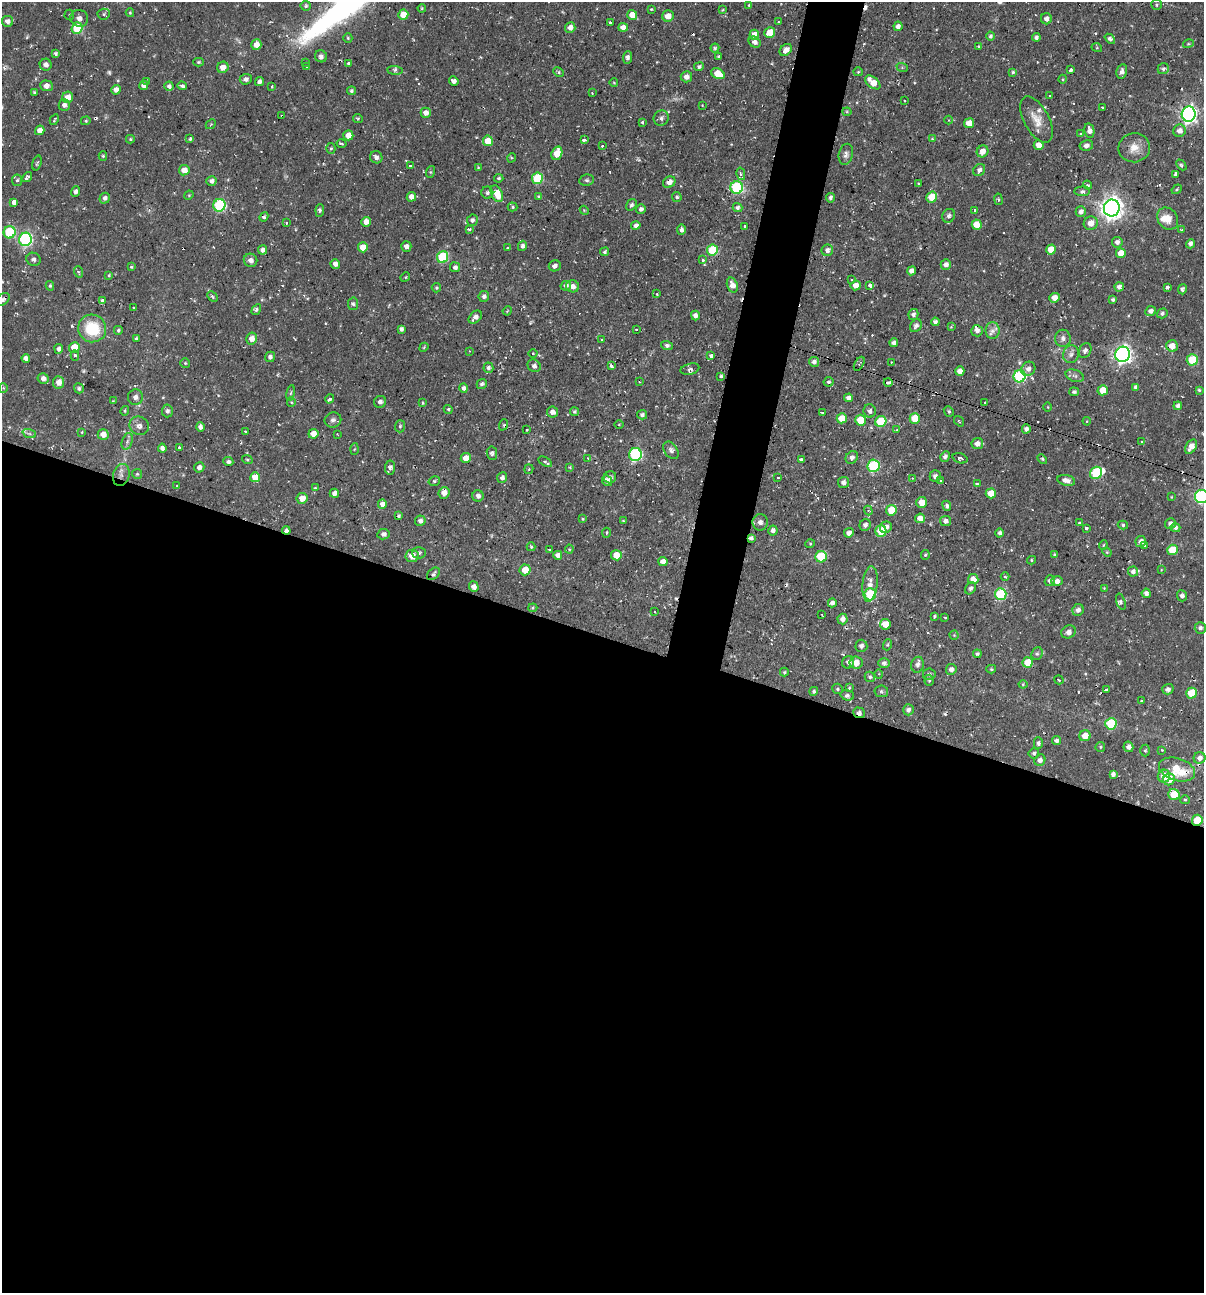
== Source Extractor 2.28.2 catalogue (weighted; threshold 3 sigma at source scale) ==
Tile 14 of 4 x 4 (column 2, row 4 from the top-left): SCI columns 1455-2656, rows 1-1291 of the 5184 x 5163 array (HDU 1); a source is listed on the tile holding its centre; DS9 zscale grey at full resolution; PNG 1206 x 1295 px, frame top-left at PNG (2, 2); each listed source drawn as its Kron ellipse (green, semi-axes under 4 px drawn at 4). Shown black and unused: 53% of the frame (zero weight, under 2 of 3 exposures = <1% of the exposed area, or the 3 px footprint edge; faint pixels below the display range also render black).
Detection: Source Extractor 2.28.2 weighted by HDU 2 'WHT'; one run over the whole footprint, this tile lists its part. Background 0.058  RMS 0.0064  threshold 0.0286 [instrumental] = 3 sigma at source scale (4.5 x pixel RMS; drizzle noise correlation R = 1.50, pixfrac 1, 0.05/0.05 arcsec/px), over >= 5 px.
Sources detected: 511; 16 cosmic-ray / hot-pixel residue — neither listed nor drawn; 7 inside a brighter listed object's ellipse — not listed separately; the other 488 listed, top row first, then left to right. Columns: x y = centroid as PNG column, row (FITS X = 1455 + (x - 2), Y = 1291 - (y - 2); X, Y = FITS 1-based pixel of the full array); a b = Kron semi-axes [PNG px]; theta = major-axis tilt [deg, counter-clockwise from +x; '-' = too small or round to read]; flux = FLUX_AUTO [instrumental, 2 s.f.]
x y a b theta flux
749 5 3 2 - 0.59
1157 5 5 5 - 1.1
306 6 5 5 - 1.2
422 8 4 3 - 0.64
651 9 3 2 - 0.76
722 10 4 3 - 0.57
130 13 4 3 - 0.83
104 14 6 5 - 1.3
69 15 5 4 - 0.76
403 15 5 5 - 8.6
632 15 5 5 - 6.6
668 16 6 5 - 4.7
79 18 9 8 - 3.3
1046 19 5 5 - 3
8 21 6 5 - 2.8
610 22 3 2 - 0.79
778 22 3 2 - 0.56
898 26 5 4 - 2
570 27 5 5 - 4.2
623 27 5 4 - 4.7
77 28 6 5 - 28
770 33 5 5 - 9.7
754 35 5 5 - 5.5
990 36 4 4 - 1.4
1036 37 4 4 - 2.1
348 38 4 4 - 0.83
1110 39 6 4 -42 2
755 42 6 5 - 2.2
1188 44 5 3 - 0.74
256 45 5 5 - 5.1
978 47 4 3 - 0.93
715 48 4 4 - 0.96
1097 48 5 3 - 0.62
786 50 7 5 41 4.1
56 54 4 4 - 1.5
321 56 6 6 - 1.9
627 57 6 4 86 2.1
719 57 3 3 - 1.2
198 62 5 4 - 0.92
305 63 3 2 - 0.85
349 64 3 3 - 2.2
46 65 6 6 - 2.8
223 67 6 5 - 5.3
306 67 3 2 - 0.86
699 67 5 4 - 1.7
902 67 6 4 -20 0.9
1163 69 6 5 - 1.7
395 70 8 4 -6 1.4
1071 70 4 3 - 5.3
1122 71 7 5 76 2.8
558 72 5 4 - 1
858 72 4 4 - 0.8
1013 72 4 4 - 0.93
718 74 7 5 -30 10
686 77 5 5 - 3.1
246 79 6 5 - 2.2
1063 79 4 3 - 0.55
147 81 3 3 - 0.92
454 81 5 4 - 2.5
259 82 4 4 - 2.2
873 82 9 5 -40 9.5
614 83 4 3 - 0.55
143 85 5 4 - 3.3
46 86 6 5 - 4
169 86 4 4 - 2.2
182 86 5 3 - 1.7
272 87 3 3 - 1.5
116 90 5 4 - 3.8
351 91 4 4 - 1.3
34 92 3 3 - 0.85
592 93 3 3 - 0.48
1049 96 3 3 - 1.8
67 97 6 5 - 6.3
904 101 3 3 - 0.74
64 105 5 5 - 2.8
702 105 4 3 - 0.42
1102 107 3 2 - 1.2
847 112 4 4 - 0.81
426 113 5 5 - 4
1189 114 7 7 - 240
282 116 3 3 - 1.1
358 118 5 4 - 0.76
661 118 8 7 - 2.7
54 120 6 3 61 0.74
949 120 4 4 - 0.69
1037 120 25 12 -61 9.7
86 121 5 4 - 0.79
642 122 3 3 - 0.86
969 123 5 5 - 7.6
211 124 5 4 - 0.69
40 130 5 4 - 4.1
1089 130 7 5 -78 3.6
1179 131 6 6 - 4
1080 134 3 2 - 0.98
348 135 5 5 - 7.4
130 139 4 4 - 0.9
190 139 4 3 - 1.1
932 139 4 4 - 0.69
584 140 4 3 - 3.5
488 141 5 5 - 11
341 144 5 2 - 0.86
1039 145 5 5 - 6.3
1086 145 7 5 12 2.4
602 146 3 3 - 1.5
331 148 5 4 - 0.92
1134 148 16 14 12 8.3
982 151 6 5 - 4.6
557 153 7 5 70 12
846 154 11 7 77 2.5
103 156 4 4 - 0.87
376 157 6 6 - 2.2
511 158 5 3 - 0.64
37 163 7 3 73 0.87
1181 165 6 4 -46 1
410 166 4 3 - 3.1
478 167 4 4 - 0.6
184 170 5 5 - 6.3
979 170 6 5 - 2.3
430 172 6 4 71 0.79
741 174 6 4 -78 1.3
1175 174 4 3 - 1.5
27 177 5 4 - 3.6
499 178 4 4 - 1.1
537 178 6 5 - 33
17 180 6 5 - 1.2
587 180 7 5 11 1.5
211 181 5 5 - 2.5
669 182 6 5 - 3.9
919 183 3 2 - 0.56
1087 185 5 3 - 0.83
737 187 6 6 - 60
1177 189 5 3 - 0.75
1082 191 8 5 4 1.5
76 192 5 4 - 2.1
487 193 6 6 - 1.7
497 194 9 5 -66 11
189 195 5 4 - 0.66
411 197 4 4 - 3.9
539 197 4 4 - 1.2
677 197 5 5 - 1.3
932 197 6 5 - 13
105 198 5 5 - 2.2
830 198 5 4 - 1.6
999 199 6 3 -81 0.84
13 202 4 3 - 16
219 205 6 6 - 61
631 205 6 4 57 1.3
513 207 5 4 - 0.88
737 207 5 4 - 1.5
1112 208 8 8 - 500
641 209 5 4 - 2
320 210 6 4 85 1.4
584 210 4 3 - 0.66
975 210 3 3 - 3.2
1081 212 5 5 - 3.1
949 216 7 6 - 2.1
264 217 5 4 - 1.4
1168 219 12 9 -56 7.9
472 220 6 5 - 1.7
366 222 5 4 - 4.4
286 223 4 3 - 1
1091 223 7 6 - 6.1
636 225 5 4 - 2.6
977 225 5 5 - 9.9
745 226 3 3 - 1.5
470 229 3 3 - 2.3
681 230 5 4 - 2.2
1181 230 4 3 - 0.56
10 232 6 6 - 37
25 239 7 6 - 110
1117 242 5 5 - 2.6
1190 244 5 4 - 2.1
406 246 5 5 - 2.9
522 246 5 4 - 2
363 247 5 5 - 8.5
507 248 3 2 - 0.44
1051 249 5 4 - 11
262 250 4 4 - 3
712 250 5 5 - 31
827 250 6 5 - 2.7
605 252 4 4 - 1.2
1121 253 5 5 - 9.8
443 257 6 5 - 39
33 259 7 6 - 2.2
251 260 7 6 - 3.1
703 260 3 3 - 1.7
335 264 5 4 - 3.2
946 265 5 5 - 2.8
555 266 6 5 - 2.1
131 267 4 4 - 0.86
455 267 5 5 - 2.2
912 271 4 4 - 3.6
79 272 6 3 -69 0.79
109 275 4 4 - 0.79
405 277 5 4 - 0.75
851 280 3 2 - 0.88
732 285 8 5 -71 5
856 285 5 5 - 3.9
870 285 4 3 - 7.2
50 286 5 4 - 0.99
566 286 5 4 - 2.2
573 286 6 6 - 3.4
1119 287 5 4 - 2.7
1167 287 4 3 - 4.3
436 288 5 4 - 0.95
1182 289 5 4 - 1.4
657 294 3 3 - 0.64
484 296 5 5 - 2.2
213 297 6 3 -46 0.94
1055 298 5 4 - 5.6
3 299 7 5 40 1.7
102 300 3 3 - 1.8
1113 300 3 3 - 1.4
353 304 6 5 - 1.4
133 307 3 2 - 0.59
256 310 6 4 58 1.5
507 311 5 3 - 0.59
1151 311 5 5 - 2.6
1162 313 5 5 - 1.5
695 315 5 4 - 2.4
913 315 5 5 - 2
475 317 8 5 42 3.1
935 322 4 4 - 1.9
916 326 7 5 55 2.5
951 327 4 4 - 0.65
92 328 14 13 - 28
401 329 4 4 - 2
636 329 3 2 - 0.71
118 330 5 5 - 1.2
977 331 6 5 - 2.4
992 331 8 7 - 2.8
136 338 3 3 - 0.89
1063 338 8 8 - 2.8
252 339 6 5 - 5
601 340 3 2 - 0.54
894 343 4 4 - 2.6
667 346 6 4 -19 1.5
1172 346 6 5 - 7
74 347 5 5 - 12
424 347 5 3 - 0.68
59 349 5 4 - 2.4
1085 350 8 6 62 2.2
470 351 3 3 - 0.57
533 353 4 3 - 0.56
1071 354 9 8 - 2.7
1123 354 8 7 - 240
711 355 4 4 - 1.5
75 356 5 4 - 1.2
270 357 5 5 - 1.8
26 358 4 4 - 3.2
1192 360 5 5 - 24
814 362 5 5 - 2.4
891 362 4 3 - 0.56
185 363 5 5 - 0.84
859 364 7 4 59 1.1
534 366 7 6 - 2
611 366 4 3 - 2.1
488 368 5 5 - 2
690 369 9 5 14 1.7
1028 369 7 6 - 2.8
960 371 5 4 - 4.4
721 376 3 3 - 1.1
1020 376 6 6 - 72
1075 376 9 6 -18 2.1
43 378 5 5 - 3
59 382 6 5 - 5.7
639 382 2 2 - 0.52
829 382 5 4 - 1.3
888 382 4 3 - 3.1
482 384 5 4 - 1.7
1136 387 4 4 - 2.1
3 388 5 4 - 0.77
79 388 5 4 - 1.7
464 388 5 4 - 2.1
1103 390 5 5 - 8.8
1199 390 4 4 - 0.89
1074 392 5 4 - 1.6
291 393 8 4 80 0.99
135 397 8 7 - 2.8
848 398 4 4 - 2.9
330 399 5 4 - 1.8
113 401 3 2 - 0.47
291 402 5 4 - 0.77
380 402 6 5 - 2
423 403 4 3 - 0.7
985 403 3 3 - 2.7
1178 406 4 4 - 2.2
1048 407 5 3 - 0.54
448 409 5 3 - 0.87
125 411 5 4 - 0.76
167 411 6 5 - 1.6
870 411 6 6 - 2
949 411 5 4 - 1.1
552 412 5 5 - 3.5
574 412 5 4 - 1.2
822 413 3 3 - 2.6
642 415 5 4 - 1.9
842 418 5 5 - 9.4
915 418 5 5 - 14
333 420 8 7 - 2.1
861 420 5 5 - 14
959 421 6 3 -53 0.67
1087 421 4 3 - 0.56
881 422 5 5 - 27
619 424 4 3 - 0.52
503 425 6 3 69 0.95
139 426 10 9 - 3.5
400 426 6 5 - 1.1
200 427 5 4 - 2.2
1026 429 4 4 - 2.3
527 430 3 2 - 0.96
897 430 4 4 - 0.62
245 431 3 2 - 0.94
82 432 4 3 - 0.55
29 433 7 4 -19 1.3
103 434 5 5 - 5.6
313 434 5 5 - 5.9
337 434 3 2 - 0.42
127 441 8 5 71 2.1
1142 442 4 3 - 0.57
977 444 6 5 - 3.6
179 447 3 3 - 1.2
1191 447 8 5 56 4.9
162 448 4 4 - 2.6
354 449 5 3 - 0.66
671 450 10 6 -54 2.5
492 453 7 5 -82 1.7
635 454 6 6 - 75
852 457 7 5 51 2
945 457 5 4 - 2.3
466 458 5 5 - 6.8
588 458 3 3 - 0.73
960 458 7 5 -18 1.9
247 459 5 3 - 0.73
801 459 3 3 - 4.2
1042 459 6 3 -45 0.93
228 462 5 4 - 1.7
545 462 7 4 -31 1.8
874 466 6 6 - 52
199 467 5 5 - 2.3
570 467 4 4 - 0.59
390 468 7 5 84 1.9
529 469 5 4 - 0.73
1096 473 6 5 - 39
137 474 5 5 - 1.1
121 475 11 8 73 3.8
935 476 6 5 - 2.4
255 477 5 5 - 11
610 477 6 6 - 2.1
778 477 3 2 - 0.78
502 478 5 4 - 2.5
912 478 3 3 - 0.49
1066 480 9 5 -12 3.9
434 481 6 4 16 1.2
607 481 6 4 -49 2.4
940 481 3 3 - 2.8
843 482 5 5 - 2.6
977 484 4 3 - 2.1
177 485 3 2 - 0.52
315 488 3 3 - 1.3
334 493 4 4 - 2.5
444 493 6 5 - 4.8
991 493 5 5 - 8.8
478 496 6 5 - 2.2
1171 497 4 2 - 0.47
1202 497 6 6 - 100
302 498 5 5 - 6.6
921 502 5 5 - 6.2
382 504 4 4 - 4.2
947 506 5 4 - 1.5
891 510 5 5 - 12
868 511 5 4 - 1.2
399 516 3 3 - 1.1
920 518 5 4 - 6
583 519 3 3 - 0.59
420 521 5 5 - 2.4
623 521 4 3 - 0.73
945 521 5 5 - 2.4
760 522 8 7 - 3
1079 523 4 3 - 0.56
1170 524 5 5 - 2.5
865 525 6 5 - 2.1
1123 525 5 4 - 1.2
886 527 6 5 - 3.8
1086 528 4 3 - 1.2
1175 528 5 4 - 1.9
773 530 5 4 - 2.3
286 531 4 4 - 2.3
881 531 5 5 - 18
606 533 5 2 - 0.68
849 533 5 4 - 3.3
1000 533 4 4 - 1.8
383 534 6 5 - 2.2
751 538 4 4 - 1.6
1141 542 5 5 - 3.1
810 544 5 4 - 0.7
1103 545 5 3 - 0.59
1144 546 3 3 - 3
531 547 4 3 - 1
550 549 3 3 - 1
569 549 4 4 - 0.75
1172 550 5 5 - 14
1107 552 5 4 - 0.72
419 553 6 5 - 1.4
1054 554 4 3 - 0.63
558 555 4 4 - 2.8
616 555 5 5 - 9.4
925 555 5 4 - 0.83
412 556 6 6 - 6.5
821 557 5 5 - 27
1031 560 4 4 - 0.81
663 562 5 4 - 4.3
525 570 5 5 - 8.7
1161 570 4 2 - 0.44
1133 572 5 5 - 2.5
433 574 7 5 41 1.4
1005 577 4 3 - 0.62
973 579 5 5 - 6.6
1050 581 6 5 - 2.2
1057 581 6 5 - 2.8
870 584 18 7 84 6.1
474 587 5 5 - 3.6
971 588 6 5 - 1.7
1104 588 3 3 - 0.48
1146 593 4 4 - 2.6
870 594 6 5 - 32
1001 594 6 5 - 42
1182 596 5 5 - 1.9
1121 602 8 4 -72 1.4
832 603 4 4 - 2.7
533 608 4 3 - 0.79
1078 610 6 5 - 3
655 612 3 2 - 0.72
822 615 3 2 - 0.56
934 616 3 3 - 0.78
945 617 3 2 - 0.9
843 619 5 5 - 3.3
885 624 5 5 - 8.7
1200 628 5 5 - 2.1
1068 632 7 6 - 3
954 635 4 4 - 0.62
887 645 6 4 71 0.81
861 646 6 6 - 1.8
1037 653 6 5 - 1.4
977 654 4 4 - 1.2
848 662 6 6 - 1.7
1028 662 5 5 - 14
856 663 6 6 - 7.3
884 663 6 5 - 1.9
918 665 8 6 78 2.3
951 669 5 5 - 2.8
991 669 5 4 - 0.84
784 672 4 3 - 0.88
879 674 5 3 - 0.69
929 674 6 6 - 1.5
870 677 5 5 - 1.5
929 680 5 4 - 1
1059 680 5 2 - 0.7
1023 684 4 4 - 0.67
849 688 4 4 - 0.65
838 689 5 5 - 1.2
1168 689 6 5 - 1.9
1106 690 3 3 - 1.4
814 691 4 4 - 1.2
881 691 7 6 - 1.2
1191 693 5 5 - 13
847 695 7 5 -17 2.1
1141 701 3 2 - 0.83
908 710 5 5 - 2.4
859 713 6 5 - 2.3
1111 724 6 5 - 29
1085 736 5 5 - 7.4
1056 741 4 4 - 2.1
1038 743 6 4 -89 1.6
1100 747 5 4 - 0.93
1128 747 5 5 - 2.7
1162 750 3 2 - 0.56
1145 751 6 5 - 0.99
1034 753 5 5 - 1.4
1200 758 6 5 - 3.5
1040 760 6 5 - 2.8
1177 769 18 11 -18 20
1113 774 4 4 - 2.2
1164 776 6 6 - 9.8
1169 779 6 5 - 7.5
1174 795 6 5 - 16
1185 800 5 4 - 0.85
1197 820 5 5 - 14
Overlapping masked pixels (flux is a lower limit): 9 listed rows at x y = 282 116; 3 299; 121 475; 286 531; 751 538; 859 713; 1200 758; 1177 769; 1197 820
Isophote crosses this tile's border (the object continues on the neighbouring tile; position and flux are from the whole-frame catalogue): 3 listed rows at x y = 3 299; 1191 447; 1202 497